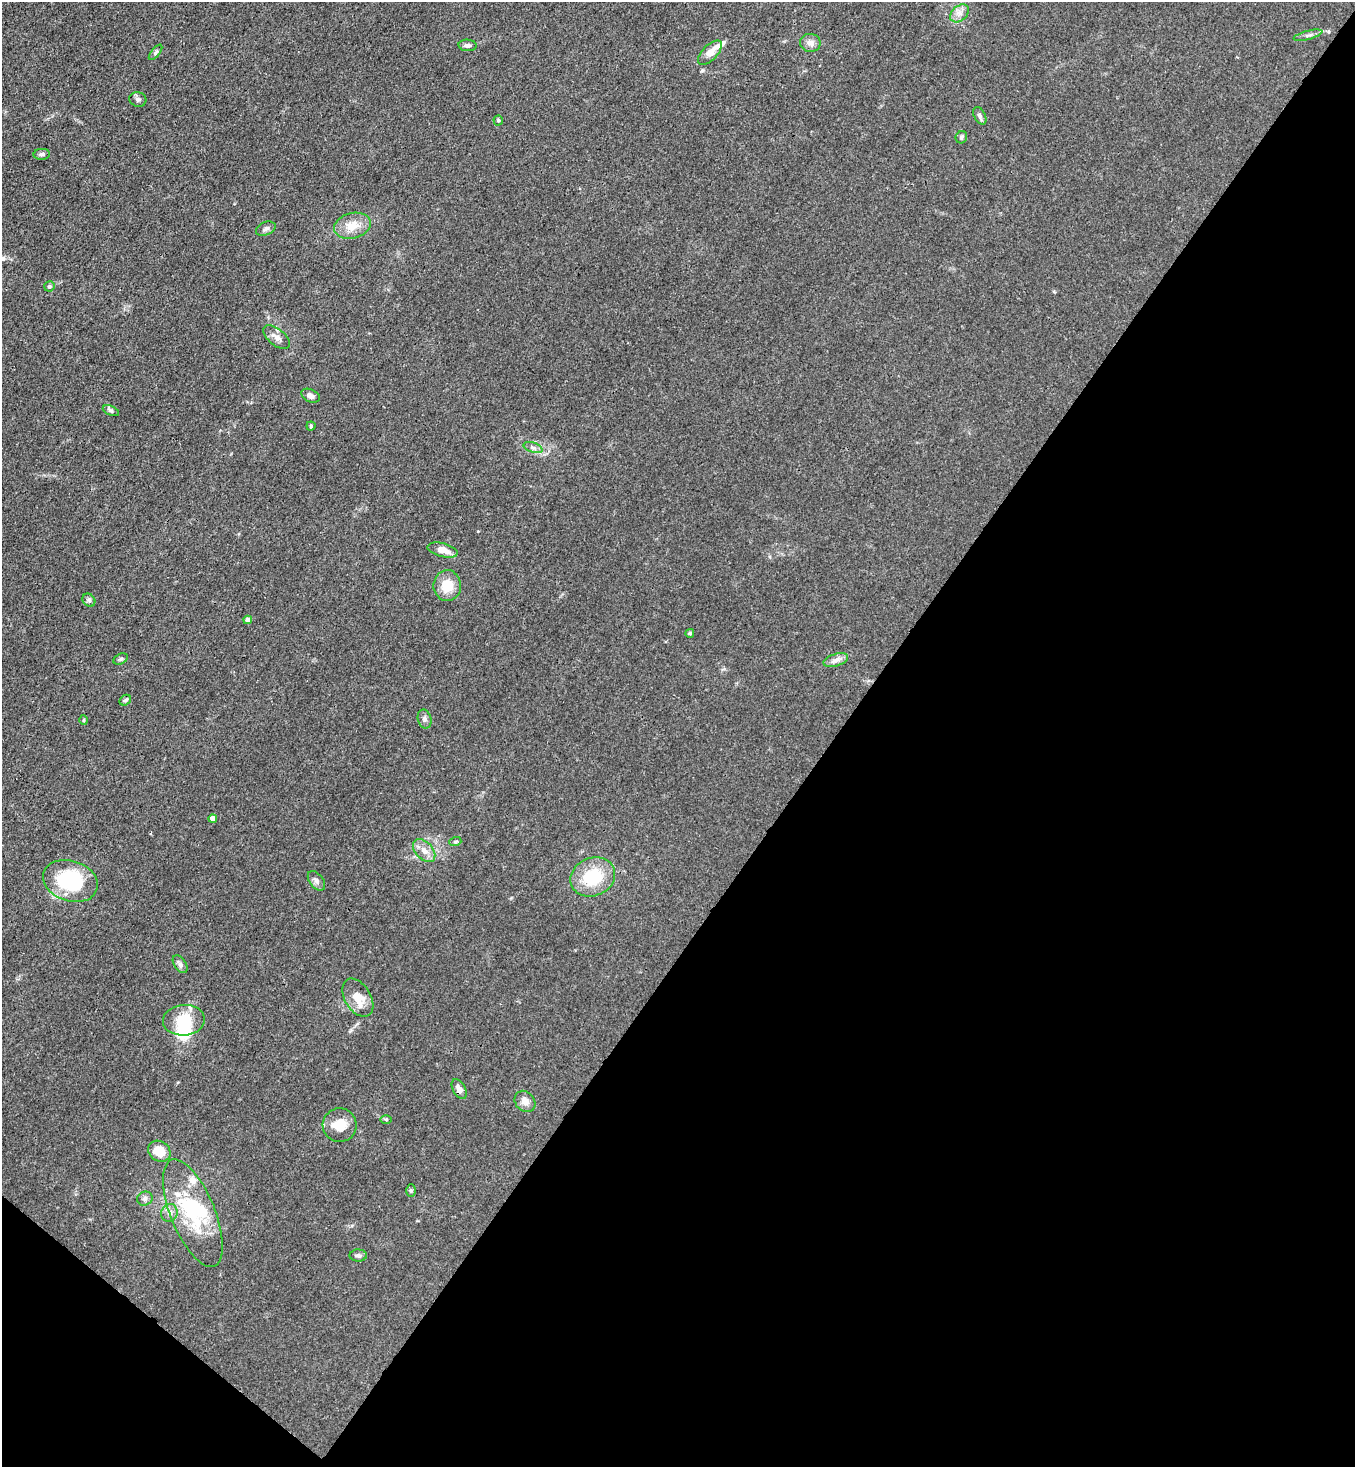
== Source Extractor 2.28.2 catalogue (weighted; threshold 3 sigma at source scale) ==
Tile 15 of 4 x 4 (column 3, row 4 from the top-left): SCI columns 3078-4430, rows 64-1528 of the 6008 x 5986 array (HDU 1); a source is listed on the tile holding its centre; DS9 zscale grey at full resolution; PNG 1357 x 1469 px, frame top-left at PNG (2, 2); each listed source drawn as its Kron ellipse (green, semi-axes under 4 px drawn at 4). Shown black and unused: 40% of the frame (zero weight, under 3 of 4 exposures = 7% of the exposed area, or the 3 px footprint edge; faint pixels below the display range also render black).
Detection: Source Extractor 2.28.2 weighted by HDU 2 'WHT'; one run over the whole footprint, this tile lists its part. Background 0.0188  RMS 0.0028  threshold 0.0125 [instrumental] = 3 sigma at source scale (4.5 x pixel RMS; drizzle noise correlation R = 1.50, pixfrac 1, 0.05/0.05 arcsec/px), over >= 5 px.
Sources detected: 57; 4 inside a brighter object's white glare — neither listed nor drawn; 5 inside a brighter listed object's ellipse — not listed separately; the other 48 listed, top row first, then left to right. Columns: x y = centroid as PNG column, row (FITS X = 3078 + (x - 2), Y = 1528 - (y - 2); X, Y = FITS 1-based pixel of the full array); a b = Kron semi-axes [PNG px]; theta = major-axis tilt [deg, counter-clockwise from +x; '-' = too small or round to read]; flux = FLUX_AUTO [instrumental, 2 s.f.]
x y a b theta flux
959 13 11 7 40 1.5
1308 35 15 3 15 0.79
810 43 10 9 - 1.6
468 45 9 6 -4 0.77
156 52 9 4 51 0.58
710 53 15 7 46 2.6
138 99 9 7 -17 0.74
980 116 9 5 -63 0.74
498 120 5 4 - 0.4
961 137 6 5 - 0.52
42 154 8 5 3 0.81
352 226 18 12 14 4.1
266 229 10 6 23 1
49 286 5 5 - 0.57
277 337 16 8 -38 1.8
311 396 10 6 -27 1.2
111 411 8 4 -23 0.54
311 426 4 4 - 0.37
533 448 10 5 -18 0.87
443 550 15 7 -15 2.9
447 586 15 14 - 5.2
89 600 7 5 -46 0.62
248 620 4 4 - 1.9
690 633 4 4 - 0.39
121 659 7 5 27 0.49
836 660 13 6 17 1.3
125 700 6 5 - 0.56
425 719 10 6 -76 0.82
84 720 5 3 - 0.3
213 819 4 4 - 1.8
455 842 6 4 18 0.37
424 851 13 8 -47 2.4
593 877 23 19 24 12
70 881 28 20 -18 22
316 881 11 6 -51 1
180 964 10 6 -56 0.8
358 998 21 13 -59 4.7
184 1020 21 15 5 7.7
459 1089 11 6 -61 1.6
525 1101 11 9 -49 1.8
386 1119 6 4 -1 0.34
340 1125 17 17 - 4.8
159 1151 12 10 -34 4.9
411 1191 6 5 - 0.45
145 1199 8 7 - 0.8
169 1213 9 8 - 1.6
193 1213 57 22 -68 19
358 1255 8 6 0 0.69
Overlapping masked pixels (flux is a lower limit): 1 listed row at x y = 459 1089